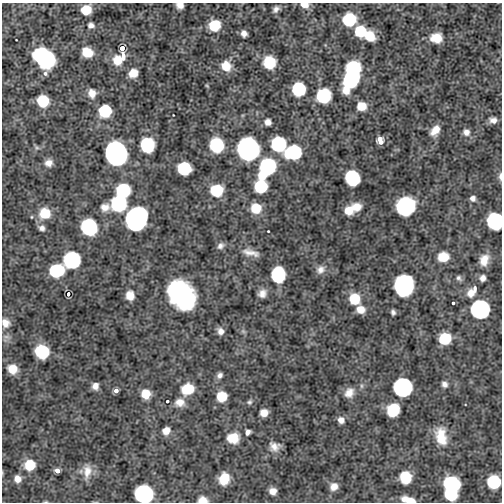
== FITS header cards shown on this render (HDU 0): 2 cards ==
NAXIS1  =                  500
NAXIS2  =                  500

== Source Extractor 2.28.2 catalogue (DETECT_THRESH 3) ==
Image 500 x 500 px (HDU 0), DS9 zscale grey, 1 PNG px = 1 image px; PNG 504 x 504 px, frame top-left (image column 1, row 500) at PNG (2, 3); no overlay
Background -0.185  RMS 1.7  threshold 5.2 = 3 sigma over >= 5 px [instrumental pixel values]
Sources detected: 126; all 126 listed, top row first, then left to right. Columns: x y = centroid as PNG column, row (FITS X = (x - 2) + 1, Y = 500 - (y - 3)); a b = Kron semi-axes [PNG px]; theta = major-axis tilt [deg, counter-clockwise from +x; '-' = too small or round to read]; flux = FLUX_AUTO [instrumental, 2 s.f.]
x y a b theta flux
180 5 7 6 - 740
304 5 10 6 -11 940
276 9 7 5 50 460
86 10 8 7 - 2700
349 19 10 10 - 6300
91 25 7 6 - 440
214 25 9 9 - 3700
360 31 8 8 - 5600
244 33 6 5 - 600
370 36 11 9 -54 2200
436 38 10 9 - 1700
122 48 5 4 - 1200
87 52 9 8 - 2000
123 56 10 5 88 790
44 58 18 13 -46 15000
117 60 10 9 - 2200
269 63 10 10 - 3600
226 66 11 10 - 1600
353 68 9 9 - 17000
133 73 8 7 - 1400
351 80 16 10 55 13000
207 86 5 3 - 110
299 89 9 9 - 8100
92 93 10 9 - 960
323 96 9 9 - 15000
43 101 10 9 - 3400
361 106 10 9 - 1500
105 111 8 8 - 8300
493 120 8 6 -4 600
268 122 6 6 - 640
435 130 11 7 53 1300
466 132 8 8 - 660
380 140 6 5 - 1700
278 144 10 10 - 11000
147 145 11 10 - 7200
216 145 10 9 - 8900
37 148 7 6 - 260
248 149 16 15 - 20000
293 152 13 10 13 9700
116 153 13 11 -73 99000
49 163 9 9 - 780
267 167 14 9 57 20000
184 168 9 9 - 8300
500 176 10 4 90 400
352 178 11 9 -61 11000
261 186 9 8 - 8600
123 190 8 8 - 14000
216 190 10 10 - 4100
473 198 6 6 - 450
119 204 10 9 - 18000
405 206 15 13 33 9600
105 207 11 8 7 900
356 207 11 10 - 1400
256 208 8 8 - 2900
348 210 9 8 - 1600
45 213 11 11 - 2900
137 219 15 11 67 56000
495 221 10 9 - 20000
89 227 11 9 -52 17000
42 228 8 7 - 500
268 231 3 2 - 87
220 246 9 7 40 480
250 253 22 8 -14 1100
443 257 10 9 - 2200
72 260 9 9 - 33000
484 260 14 10 70 1400
320 270 12 10 41 770
56 271 10 9 - 8000
278 274 12 10 85 6000
459 278 7 5 -49 320
483 278 6 5 - 530
404 286 16 13 78 15000
475 288 8 4 -84 350
262 293 9 8 - 800
471 293 9 8 - 1000
68 294 4 3 - 580
130 295 9 8 - 1200
182 295 25 17 -49 19000
354 299 9 8 - 3900
453 303 3 3 - 150
361 309 8 7 - 1300
480 309 9 9 - 56000
393 312 5 4 - 310
5 323 11 9 -58 940
220 331 8 7 - 640
243 331 7 5 -44 230
6 337 10 4 0 320
445 338 9 8 - 4000
42 352 11 10 - 5700
12 369 10 9 - 1600
220 375 7 6 - 430
444 384 7 6 - 470
95 386 6 6 - 730
403 387 9 9 - 56000
187 389 12 10 19 2900
116 391 4 4 - 590
349 393 13 11 59 1100
146 394 8 7 - 1900
221 396 8 7 - 3200
167 401 3 3 - 170
180 402 11 9 5 1000
249 402 7 6 - 260
393 410 10 9 - 5100
264 413 7 6 - 1100
341 420 8 7 - 630
166 431 7 6 - 1100
248 432 6 5 - 460
441 436 21 12 -78 2700
233 438 12 10 4 1900
274 446 11 9 -16 900
30 465 8 8 - 3700
57 470 4 4 - 920
87 471 21 11 83 1500
406 477 10 9 - 3400
17 479 7 7 - 870
224 479 10 8 73 2400
494 482 8 8 - 10000
452 483 12 10 -15 8600
334 486 9 8 - 840
273 491 6 6 - 840
144 494 12 11 - 16000
451 494 8 8 - 10000
404 499 8 7 - 560
202 500 7 5 0 1500
411 501 11 6 -11 1000
46 502 5 3 - 110
At the frame edge (FLAGS 8, measured only in part): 10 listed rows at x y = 180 5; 304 5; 500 176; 495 221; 5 323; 494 482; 144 494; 202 500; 411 501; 46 502